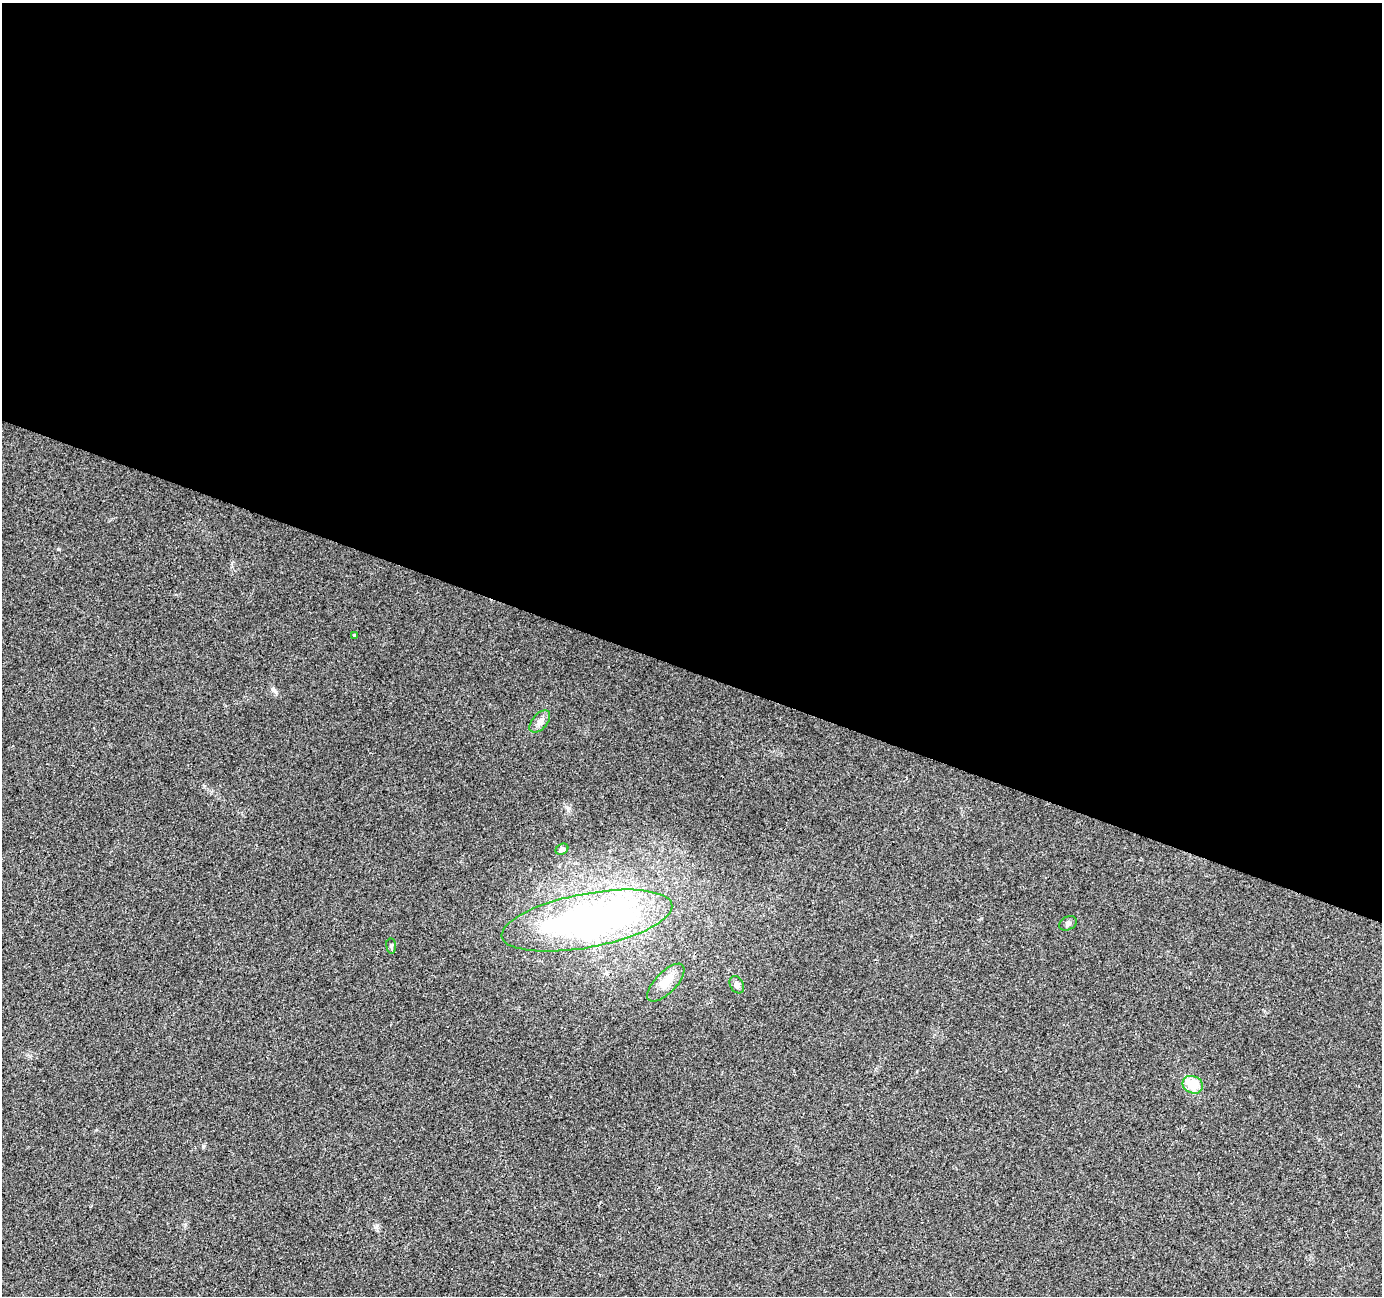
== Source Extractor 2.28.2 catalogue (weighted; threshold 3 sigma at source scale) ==
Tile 3 of 4 x 4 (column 3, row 1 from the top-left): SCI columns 2768-4147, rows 4160-5453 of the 5527 x 5664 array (HDU 1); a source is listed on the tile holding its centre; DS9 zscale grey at full resolution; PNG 1384 x 1298 px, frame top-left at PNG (2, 3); each listed source drawn as its Kron ellipse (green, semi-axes under 4 px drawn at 4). Shown black and unused: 52% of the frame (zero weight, under 2 of 3 exposures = <1% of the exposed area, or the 3 px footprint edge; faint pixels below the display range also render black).
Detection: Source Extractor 2.28.2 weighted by HDU 2 'WHT'; one run over the whole footprint, this tile lists its part. Background 0.0405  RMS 0.0079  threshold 0.0358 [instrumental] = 3 sigma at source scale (4.5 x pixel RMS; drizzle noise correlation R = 1.50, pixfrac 1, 0.0396/0.0396 arcsec/px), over >= 5 px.
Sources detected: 9; all 9 listed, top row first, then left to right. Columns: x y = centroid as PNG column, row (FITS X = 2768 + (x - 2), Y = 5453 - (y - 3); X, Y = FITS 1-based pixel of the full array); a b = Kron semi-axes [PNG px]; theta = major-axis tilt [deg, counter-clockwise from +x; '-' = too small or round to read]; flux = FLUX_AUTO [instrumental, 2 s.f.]
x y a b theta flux
355 635 4 3 - 1.1
540 722 13 7 49 4.4
562 849 7 5 31 2.6
587 921 87 27 11 310
1068 923 9 6 29 2.3
391 946 8 5 -83 1.3
666 983 24 10 46 11
737 985 9 6 -61 3.2
1193 1085 11 8 -22 17